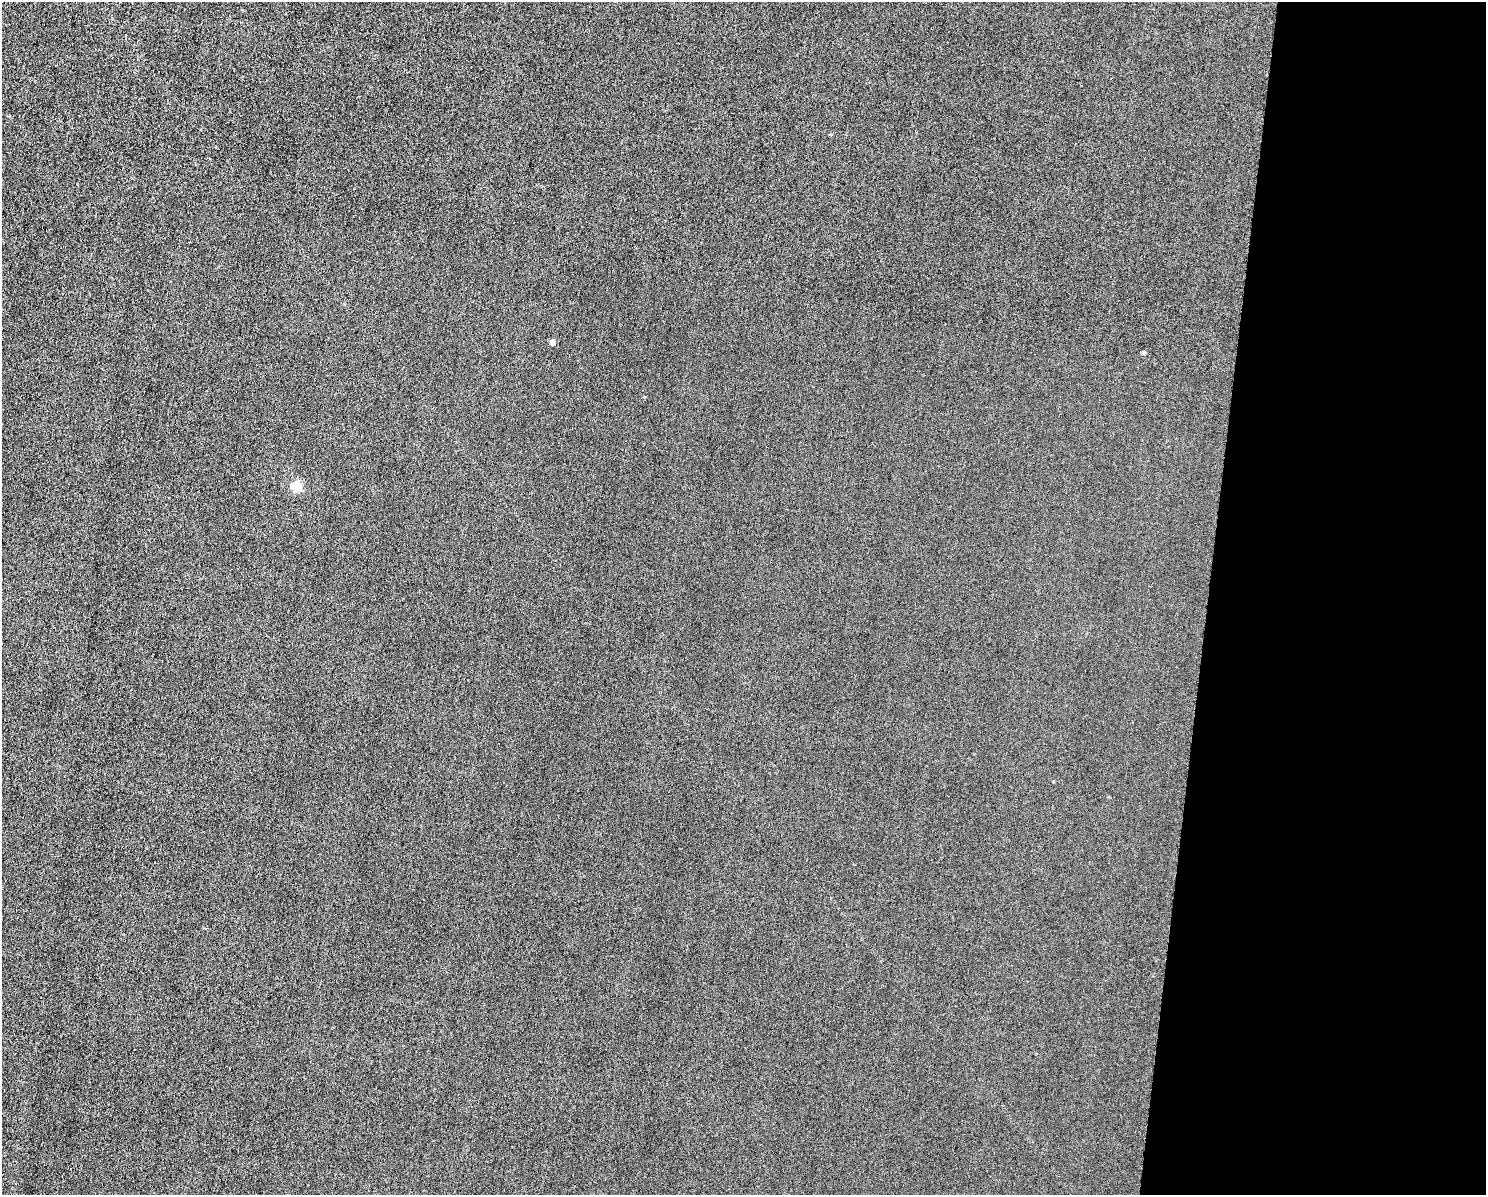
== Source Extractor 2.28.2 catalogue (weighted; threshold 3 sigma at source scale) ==
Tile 9 of 3 x 4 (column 3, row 3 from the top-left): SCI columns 3199-4682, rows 1198-2390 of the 4800 x 4779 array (HDU 1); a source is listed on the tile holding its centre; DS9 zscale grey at full resolution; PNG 1488 x 1197 px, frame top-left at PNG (2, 2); no overlay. Shown black and unused: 19% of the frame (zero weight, under 3 of 6 exposures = <1% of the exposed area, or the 3 px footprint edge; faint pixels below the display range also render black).
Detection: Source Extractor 2.28.2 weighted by HDU 2 'WHT'; one run over the whole footprint, this tile lists its part. Background 0.00826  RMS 0.0031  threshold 0.0128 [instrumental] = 3 sigma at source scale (4.09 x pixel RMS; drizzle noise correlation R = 1.36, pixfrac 0.8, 0.05/0.05 arcsec/px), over >= 5 px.
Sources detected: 4; all 4 listed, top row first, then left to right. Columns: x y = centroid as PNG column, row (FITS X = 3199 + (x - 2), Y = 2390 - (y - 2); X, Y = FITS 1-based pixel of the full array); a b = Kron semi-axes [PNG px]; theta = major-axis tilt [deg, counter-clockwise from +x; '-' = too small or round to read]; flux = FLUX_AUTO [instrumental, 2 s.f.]
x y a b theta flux
553 342 4 4 - 1.9
1144 353 4 4 - 0.7
296 486 6 5 - 19
1053 782 3 3 - 0.23